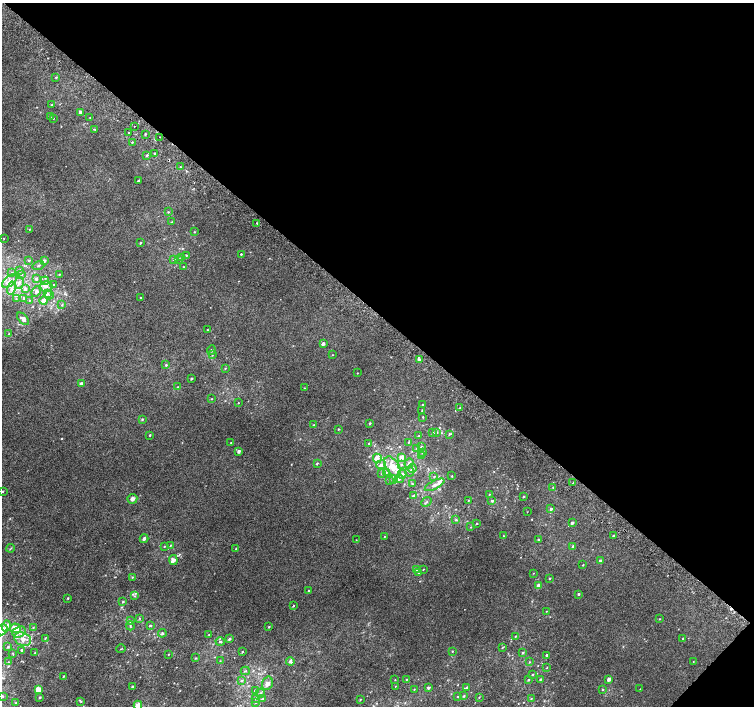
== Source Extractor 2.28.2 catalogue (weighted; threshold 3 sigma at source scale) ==
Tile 8 of 4 x 4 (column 4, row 2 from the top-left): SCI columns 4543-6045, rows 3080-4486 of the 6074 x 6091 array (HDU 1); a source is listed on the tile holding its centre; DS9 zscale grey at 2 x 2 block average (1 PNG px = mean of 2 x 2 image px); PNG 756 x 708 px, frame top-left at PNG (2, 3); each listed source drawn as its Kron ellipse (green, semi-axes under 4 px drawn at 4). Shown black and unused: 45% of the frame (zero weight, under 2 of 3 exposures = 2% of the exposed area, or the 3 px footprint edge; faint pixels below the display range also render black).
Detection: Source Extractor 2.28.2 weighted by HDU 2 'WHT'; one run over the whole footprint, this tile lists its part. Background 0.0071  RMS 0.0071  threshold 0.032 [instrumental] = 3 sigma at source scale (4.5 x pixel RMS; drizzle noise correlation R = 1.50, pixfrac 1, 0.0396/0.0396 arcsec/px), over >= 5 px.
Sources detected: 248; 1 cosmic-ray / hot-pixel residue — neither listed nor drawn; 1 coinciding with a brighter row at this scale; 22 inside a brighter listed object's ellipse — not listed separately; the other 224 listed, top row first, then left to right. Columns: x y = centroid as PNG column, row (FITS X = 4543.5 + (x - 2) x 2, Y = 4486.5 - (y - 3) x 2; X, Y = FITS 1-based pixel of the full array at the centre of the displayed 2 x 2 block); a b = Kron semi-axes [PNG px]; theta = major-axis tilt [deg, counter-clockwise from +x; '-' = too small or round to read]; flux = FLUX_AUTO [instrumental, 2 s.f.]
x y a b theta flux
56 77 3 2 - 1.4
52 105 3 2 - 0.72
80 112 3 3 - 2.5
50 117 3 2 - 1.3
53 118 2 2 - 0.81
90 118 2 2 - 0.65
134 126 2 2 - 1.2
95 129 3 2 - 1.1
129 132 2 2 - 3.3
145 134 2 2 - 1.7
160 137 2 2 - 0.78
132 142 2 2 - 1.1
154 153 2 2 - 1.2
147 155 3 3 - 2.1
180 167 2 2 - 0.71
138 181 2 2 - 2.9
168 212 3 2 - 1.1
172 222 3 3 - 1.4
257 223 2 2 - 4.9
29 229 3 2 - 1
194 232 2 2 - 0.84
4 238 2 2 - 0.79
140 243 3 2 - 1.9
241 254 2 2 - 1.6
186 255 3 2 - 1.1
182 258 3 3 - 1.9
174 259 3 3 - 1.9
178 259 3 2 - 1.6
29 260 4 3 - 1.5
44 261 3 3 - 4.9
38 265 6 3 17 2.2
184 267 3 2 - 0.9
20 271 3 3 - 1.4
12 273 3 3 - 1.5
59 274 2 2 - 1
21 275 3 2 - 1.3
36 279 4 3 - 3.3
10 281 9 5 38 9.3
45 281 4 3 - 3
19 283 6 4 83 5.2
54 285 3 3 - 1.6
46 286 6 5 - 8
11 288 6 4 77 5.2
25 289 4 3 - 5
36 292 5 3 - 5.9
47 293 4 2 - 2.2
49 295 4 3 - 2.4
141 297 2 2 - 0.64
24 298 3 3 - 1.9
16 299 3 2 - 1.1
29 300 2 2 - 0.83
44 300 4 4 - 8.3
62 305 3 3 - 1.6
23 319 7 4 -45 6
207 330 2 2 - 0.84
9 334 3 2 - 0.93
323 344 3 2 - 5.9
211 350 4 3 - 1.8
212 355 2 2 - 0.87
333 355 2 2 - 0.67
419 360 2 2 - 42
166 365 3 3 - 1.5
225 368 3 2 - 1.1
357 373 2 2 - 0.84
191 378 2 2 - 2.3
81 384 3 2 - 5.7
178 387 3 2 - 1.2
304 388 2 2 - 0.73
212 399 2 2 - 0.79
238 403 2 2 - 0.82
423 405 2 2 - 1.4
460 408 2 2 - 1.3
422 410 2 2 - 0.89
423 417 3 2 - 0.96
142 419 3 2 - 1.5
370 423 2 2 - 1.8
314 425 3 2 - 1.1
338 429 3 2 - 1
437 432 3 2 - 0.99
433 433 3 3 - 1.7
449 434 4 3 - 1.8
150 435 2 2 - 1.5
419 436 3 2 - 1.4
409 442 3 3 - 1.5
231 443 2 2 - 0.65
369 444 3 3 - 1.7
421 447 3 3 - 2.2
417 448 3 2 - 1.2
239 451 3 2 - 3.7
423 452 4 2 - 1.2
421 455 3 3 - 2
402 457 4 3 - 9.8
377 458 4 4 - 4.5
317 463 3 2 - 1.4
409 463 5 3 - 3.1
381 465 5 4 - 5.5
402 465 3 3 - 1.8
392 466 11 6 -55 23
412 468 4 3 - 4.3
386 472 4 3 - 1.9
409 472 5 4 - 3.5
382 474 3 3 - 1.2
402 474 5 4 - 5.4
452 476 2 2 - 1.2
434 477 3 2 - 1
394 479 4 4 - 5
399 479 4 3 - 3.5
390 480 3 2 - 1.2
573 482 2 2 - 3.3
412 484 2 2 - 1
435 485 11 4 27 7.1
553 487 2 2 - 0.82
3 491 2 2 - 1.2
489 494 2 2 - 0.81
413 496 3 2 - 2.5
523 497 3 2 - 0.9
132 499 5 4 - 5.9
468 500 2 2 - 0.77
492 501 4 3 - 2.2
426 502 6 2 41 1.9
551 509 3 2 - 3.4
527 512 2 2 - 0.47
456 520 3 3 - 1.9
476 523 2 2 - 0.83
572 523 2 2 - 4.5
471 527 3 2 - 0.65
385 536 2 2 - 0.69
503 536 2 2 - 0.69
613 536 3 2 - 1.2
144 539 4 3 - 3.8
538 539 3 2 - 1.5
356 540 2 2 - 0.47
171 545 2 2 - 0.85
164 546 3 2 - 1
573 546 3 2 - 3.9
11 548 4 2 - 1
236 548 3 2 - 1.1
173 560 5 4 - 7.3
600 561 3 2 - 4.7
583 565 2 2 - 0.91
417 569 4 3 - 2.1
423 569 3 2 - 0.87
419 572 3 2 - 1.3
533 573 2 2 - 0.65
132 577 3 2 - 1.2
550 579 3 2 - 1
539 585 3 2 - 14
309 591 3 2 - 2
578 594 2 2 - 2
134 596 3 3 - 1.5
68 598 2 2 - 1.6
123 602 3 2 - 1.5
293 606 3 2 - 1.2
546 611 2 2 - 0.71
140 618 3 2 - 1.2
659 619 2 2 - 0.57
131 621 3 2 - 1.4
150 625 3 3 - 1.5
6 626 6 4 73 5.4
130 626 4 3 - 1.8
33 627 3 2 - 0.99
269 627 2 2 - 1.3
15 628 5 5 - 20
2 630 6 4 46 14
19 632 7 5 24 6.9
162 633 4 3 - 2
209 634 3 2 - 0.69
515 636 2 2 - 1.1
45 638 3 2 - 1.1
23 639 9 6 -25 11
229 639 3 2 - 2
683 639 2 2 - 0.89
220 642 4 3 - 2.1
8 647 3 2 - 1.4
502 648 3 2 - 1
121 649 4 2 - 0.76
22 650 3 2 - 3.1
452 651 2 2 - 1.3
242 652 2 2 - 1.3
35 653 3 2 - 1.6
523 653 3 3 - 1.8
13 654 3 2 - 0.98
168 654 3 2 - 0.65
547 655 2 2 - 2.4
196 658 3 2 - 1.1
220 661 3 2 - 0.8
290 661 4 3 - 5.4
8 662 3 2 - 0.91
529 662 3 2 - 0.84
693 662 2 2 - 0.57
547 668 2 2 - 0.72
245 671 4 2 - 1.3
532 674 3 2 - 1.5
63 676 3 2 - 1.1
406 679 3 2 - 0.87
528 679 3 2 - 1.4
540 679 3 2 - 1.7
609 679 3 2 - 8.8
242 680 4 3 - 1.7
395 680 2 2 - 0.65
267 683 7 5 72 6.7
395 686 3 2 - 0.65
132 687 2 2 - 1.7
467 687 3 2 - 1
429 688 3 2 - 2.7
414 689 3 2 - 0.94
640 689 2 2 - 0.75
38 690 3 2 - 42
603 690 3 2 - 1.3
256 691 3 3 - 4.9
260 693 5 3 - 2.8
3 696 3 2 - 0.88
458 696 3 2 - 0.95
464 696 4 3 - 1.7
40 697 3 2 - 1.7
479 697 2 2 - 0.79
256 698 3 3 - 1.4
262 699 3 3 - 1.5
360 699 3 2 - 1
531 699 3 2 - 0.89
81 701 3 3 - 1.4
255 702 3 2 - 1.3
16 703 3 2 - 1
138 705 4 4 - 11
Isophote crosses this tile's border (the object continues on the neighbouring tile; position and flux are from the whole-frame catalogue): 2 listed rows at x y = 2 630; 138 705
Diffuse or blended objects may show on this block-average render without a row.